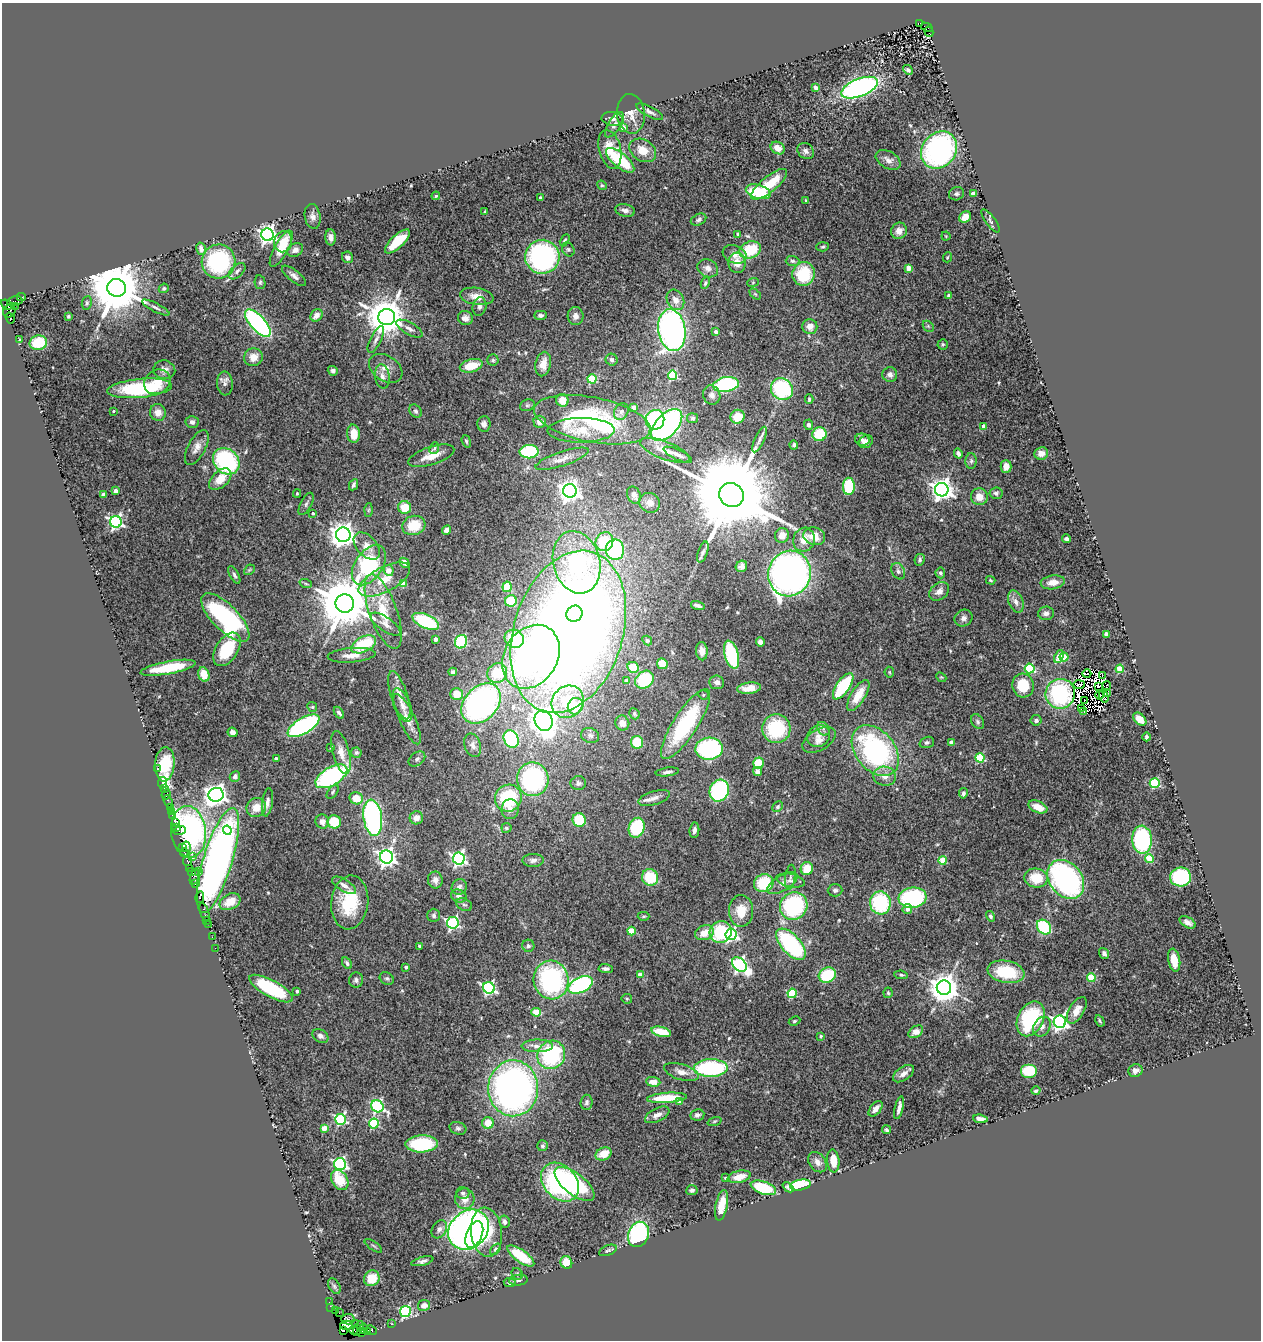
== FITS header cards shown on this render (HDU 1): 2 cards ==
NAXIS1  =                 1259
NAXIS2  =                 1338

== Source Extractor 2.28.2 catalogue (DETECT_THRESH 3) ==
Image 1259 x 1338 px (HDU 1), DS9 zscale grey, 1 PNG px = 1 image px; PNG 1263 x 1342 px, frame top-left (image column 1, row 1338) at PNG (2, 3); each listed source drawn as its Kron ellipse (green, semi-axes under 4 px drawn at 4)
Background 0.595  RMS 0.054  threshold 0.161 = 3 sigma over >= 5 px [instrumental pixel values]
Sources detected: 538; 5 with non-positive FLUX_AUTO (blend fragments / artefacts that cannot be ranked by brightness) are neither listed nor drawn; of the other 533, the 500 brightest by FLUX_AUTO listed and drawn (33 fainter detections omitted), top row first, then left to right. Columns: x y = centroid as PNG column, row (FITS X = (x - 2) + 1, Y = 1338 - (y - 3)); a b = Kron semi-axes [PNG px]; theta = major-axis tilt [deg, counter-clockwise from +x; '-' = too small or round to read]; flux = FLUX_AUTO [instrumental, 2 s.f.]
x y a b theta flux
920 24 4 3 - 320
927 27 6 3 -28 460
929 32 5 3 - 140
908 70 5 4 - 9.1
816 87 4 3 - 7.5
859 88 19 9 21 850
650 112 15 5 -28 14
631 114 20 14 -83 44
612 119 11 7 -8 14
614 125 14 6 58 16
623 128 4 4 - 34
778 148 7 6 - 31
610 149 20 11 -76 66
643 150 14 10 -33 54
939 150 20 16 51 650
806 151 9 7 -43 14
620 160 17 7 -39 210
888 160 13 8 -30 22
769 184 22 7 39 120
602 185 5 4 - 4.3
758 192 13 6 -16 170
973 193 4 3 - 31
956 194 8 6 22 9
436 196 4 3 - 3.8
540 198 3 3 - 10
806 201 3 3 - 5
625 210 10 6 -11 14
485 212 4 3 - 12
313 216 12 8 -80 19
965 217 6 5 - 34
699 220 8 5 25 9
990 221 14 5 -54 9.6
899 231 8 8 - 31
738 234 4 3 - 17
268 235 6 6 - 1800
946 236 4 4 - 3.7
331 237 8 5 -88 16
565 240 6 4 60 7.6
397 241 16 6 43 130
283 242 10 9 - 30
823 247 6 4 3 5.5
201 249 6 4 -78 20
281 249 20 6 61 70
568 249 7 6 - 7.7
295 250 8 6 33 16
750 250 11 8 22 140
735 254 12 9 -22 31
348 257 6 5 - 13
542 257 17 17 - 630
948 257 5 3 - 3.8
792 261 7 5 -3 7
219 262 17 16 - 380
737 263 10 9 - 42
708 268 10 8 -26 20
908 268 4 4 - 67
237 271 10 6 44 14
804 274 12 11 - 160
294 276 14 5 -38 16
260 282 7 5 -78 7.1
753 282 6 4 20 4.2
705 283 6 4 65 6.4
117 288 9 9 - 28000
164 288 5 4 - 5.9
755 294 6 4 -44 4.5
477 296 17 8 -8 41
949 296 4 3 - 19
21 297 4 2 - 42
675 300 11 8 -61 30
15 301 8 5 11 140
87 303 7 5 82 7.6
7 305 6 3 -39 20
15 307 3 2 - 64
480 307 9 7 77 11
156 308 15 4 -27 12
9 311 7 6 - 50
316 315 7 5 44 28
541 315 6 4 0 11
68 316 4 4 - 4.9
576 316 9 8 - 21
387 317 8 8 - 10000
10 318 6 3 -72 97
465 318 7 7 - 18
258 323 17 7 -48 670
810 326 7 7 - 24
928 326 6 4 -45 5.6
409 329 15 6 -30 17
672 330 21 13 -80 1600
716 332 4 3 - 21
376 339 15 5 63 15
20 340 3 3 - 5.7
38 343 9 7 13 120
943 344 5 5 - 6.1
253 357 9 9 - 36
493 360 5 5 - 6.4
612 360 6 6 - 9.4
543 364 12 7 78 43
471 366 11 6 14 77
386 368 18 12 -33 39
164 370 11 9 -13 21
333 371 5 4 - 9.7
673 375 5 4 - 260
890 375 7 7 - 15
382 376 12 7 -82 20
592 379 4 4 - 180
157 382 14 11 35 51
225 383 12 8 -85 16
726 384 13 7 9 440
140 388 32 9 6 310
782 389 11 10 - 320
712 395 10 8 -64 18
809 399 4 3 - 4.4
562 400 6 6 - 51
527 405 7 5 20 7.3
634 408 4 4 - 17
113 411 3 2 - 4.2
416 411 7 5 -49 7.4
158 412 8 8 - 27
621 412 9 7 59 12
738 417 7 7 - 65
693 418 5 5 - 6.7
592 420 59 22 -11 520
655 420 10 9 - 280
192 422 6 6 - 9.9
540 422 6 6 - 29
484 424 7 6 - 14
667 425 19 11 47 1000
809 425 5 4 - 9.3
983 426 4 3 - 15
581 430 33 12 1 88
353 434 9 6 -86 57
819 434 7 7 - 130
759 440 14 4 65 14
862 440 7 6 - 12
466 441 6 4 -71 5.9
866 442 7 6 - 16
794 445 4 4 - 8
197 447 19 9 62 29
434 448 6 4 67 6.4
665 450 26 9 -21 51
529 452 9 6 2 230
958 453 5 4 - 13
1041 453 7 6 - 21
678 455 16 5 -25 19
431 456 24 9 18 55
562 459 28 7 18 32
226 461 14 12 -44 400
971 461 8 5 88 8.3
1006 466 6 5 - 27
220 479 13 8 44 59
353 485 6 3 64 9
849 486 8 6 90 180
942 490 7 6 - 2700
116 491 4 4 - 33
570 491 7 6 - 2400
996 493 6 6 - 8.9
297 494 4 4 - 3.8
103 495 4 4 - 22
634 495 9 6 -65 20
731 495 13 11 -33 85000
979 497 8 8 - 41
650 503 11 9 -30 28
306 504 12 5 62 11
405 507 6 6 - 69
368 510 7 4 88 5.3
313 513 3 3 - 6.6
116 522 6 6 - 900
414 525 12 9 16 95
447 530 5 4 - 20
343 535 7 7 - 3200
782 535 7 7 - 31
814 536 11 8 -17 54
1067 539 4 3 - 14
804 540 12 11 - 51
604 542 10 8 57 140
367 546 16 10 -48 40
615 550 10 9 - 360
703 552 11 4 72 9.8
920 560 6 5 - 6.7
577 562 32 23 -75 810
404 563 5 4 - 23
369 565 22 13 56 370
741 566 6 5 - 14
249 570 6 4 43 4.4
389 570 5 5 - 34
898 571 9 6 -63 12
940 573 5 5 - 9
789 574 23 21 73 1900
234 575 10 4 -62 8.8
384 579 28 12 27 88
991 580 5 3 - 3.7
1053 582 12 7 8 35
306 584 6 4 -19 5.2
403 584 4 4 - 58
507 587 5 4 - 85
939 591 11 8 37 26
511 601 6 5 - 110
1016 602 12 7 -69 22
345 604 9 9 - 26000
698 605 7 3 -17 11
383 612 39 14 -71 130
1046 613 8 6 6 15
574 614 8 7 - 210
225 617 31 13 -45 590
963 618 9 8 - 17
426 621 14 6 -24 250
385 624 17 7 -34 24
568 632 83 54 72 6000
1106 634 4 4 - 39
436 639 4 3 - 23
514 639 10 8 -31 240
647 641 5 4 - 4.7
461 642 7 6 - 250
760 642 5 4 - 12
364 644 13 7 27 180
227 649 19 11 57 170
702 651 9 5 -86 25
352 655 24 7 4 38
732 655 14 7 -74 290
531 657 34 26 58 1300
1059 657 7 4 65 63
1064 657 4 4 - 96
662 664 5 5 - 48
633 667 6 5 - 70
168 668 28 6 10 140
1030 668 5 5 - 290
1120 669 4 4 - 120
453 672 4 4 - 7.9
889 672 5 5 - 4.6
497 673 10 9 - 120
204 674 7 5 -72 61
1087 674 4 2 - 4.5
1102 676 3 2 - 160
941 677 6 4 -41 5.3
644 680 10 8 42 170
626 681 3 3 - 6.3
717 682 7 7 - 17
1079 684 6 3 2 15
1023 685 12 11 - 110
843 686 15 6 56 260
1099 686 4 3 - 8.8
1107 686 4 2 - 3.9
749 688 12 5 6 39
457 694 6 6 - 46
1060 694 15 14 - 420
1107 694 3 2 - 9
399 695 25 8 -72 43
703 695 5 4 - 6.1
858 695 17 7 58 75
1099 695 4 2 - 14
1104 696 6 2 -66 4.8
1084 701 3 3 - 6.1
568 702 17 15 45 150
481 703 23 16 47 1000
402 705 18 8 -68 27
575 706 8 7 - 100
312 707 5 4 - 4.9
1081 709 3 2 - 7.2
1084 712 3 2 - 4.2
339 713 7 3 -57 10
634 714 5 5 - 6
407 719 27 8 -65 41
1140 719 8 5 -44 39
1036 720 5 5 - 10
543 721 10 8 -67 4100
978 722 8 6 -59 7.6
622 723 7 7 - 21
685 724 41 12 57 370
303 726 18 8 31 710
776 729 14 14 - 230
823 729 7 5 -53 11
232 732 5 4 - 14
590 736 9 7 -19 12
819 736 12 10 32 34
1146 737 4 4 - 6.6
511 739 9 7 -62 290
819 740 18 10 29 35
637 742 6 6 - 98
927 742 7 5 19 8
951 742 4 3 - 14
473 745 12 8 -73 16
331 747 3 3 - 6.2
709 749 14 11 3 440
875 751 28 19 -51 690
341 753 22 8 -75 43
356 753 5 5 - 8
980 758 4 4 - 200
276 759 4 3 - 27
417 759 9 6 37 11
758 763 5 5 - 93
165 764 17 9 85 150
157 768 3 2 - 13
757 771 5 4 - 17
667 772 12 4 7 12
235 776 6 5 - 9.3
331 776 18 9 31 560
885 776 11 9 -10 31
533 779 17 15 -87 520
162 783 6 4 86 1300
578 783 8 7 - 11
1155 783 5 5 - 270
164 789 3 3 - 86
719 791 11 9 65 480
333 792 8 4 54 6.1
963 793 5 4 - 9.5
166 794 5 4 - 29
216 795 7 7 - 2800
356 798 7 6 - 55
508 798 14 13 - 280
654 798 16 7 17 24
168 801 6 3 -70 78
267 802 14 5 82 16
170 807 3 3 - 56
256 807 10 9 - 40
777 807 6 4 46 7.3
1038 807 10 5 -23 45
510 809 10 8 85 27
171 811 4 3 - 110
172 815 3 3 - 190
373 818 18 9 -82 700
416 818 6 6 - 27
579 820 7 6 - 130
322 822 7 6 - 20
334 822 7 6 - 110
176 823 3 3 - 100
177 828 3 3 - 74
506 828 5 5 - 7.4
637 828 10 7 74 200
180 830 6 3 16 150
227 830 5 4 - 110
694 830 7 5 82 14
189 832 26 17 -83 1200
1142 840 14 10 -87 460
186 847 5 3 - 140
183 848 4 3 - 80
184 852 4 2 - 36
192 856 3 3 - 35
387 857 6 6 - 1800
459 858 6 6 - 920
1149 859 4 4 - 120
218 860 54 14 73 2100
533 860 10 6 1 15
943 860 4 4 - 110
187 861 5 3 - 130
189 868 3 2 - 55
807 869 6 6 - 63
192 871 4 3 - 53
198 871 2 2 - 28
194 877 8 4 74 140
650 877 8 8 - 120
790 877 12 5 82 13
1181 877 10 9 - 300
1036 878 12 9 -6 96
1066 879 21 16 -51 790
435 880 8 7 - 19
790 881 14 6 -12 19
764 883 10 9 - 160
782 883 17 7 31 29
196 884 3 3 - 30
344 885 14 6 -32 22
459 887 8 7 - 15
835 890 7 6 - 9.1
459 896 8 6 -20 12
200 897 6 3 79 65
913 898 14 10 6 400
230 902 11 7 27 53
350 902 27 18 83 180
880 903 11 10 - 270
464 905 8 6 -27 9.8
794 906 14 13 - 400
907 909 5 4 - 18
741 911 16 12 89 77
205 912 9 3 -71 56
434 915 7 6 - 9.9
644 916 6 4 1 5.2
990 916 5 4 - 7.1
206 920 3 2 - 50
1188 922 9 5 -27 17
453 923 6 6 - 560
208 924 2 2 - 28
1044 927 8 6 -47 270
632 931 4 4 - 110
721 932 11 10 - 240
704 933 9 7 20 54
731 934 6 5 - 610
212 937 2 2 - 18
791 944 19 9 -48 450
420 946 4 3 - 15
528 946 6 6 - 8.3
215 948 2 2 - 24
1104 953 5 5 - 9.9
1174 960 12 6 -80 54
347 963 6 4 -58 8.8
739 965 8 6 -42 920
406 967 3 3 - 9
606 969 7 4 -2 10
1006 972 18 11 -10 180
640 975 4 4 - 39
827 975 9 7 27 170
901 975 7 4 -7 6.1
1091 977 4 4 - 160
387 978 7 6 - 7.9
356 980 7 7 - 11
551 980 19 17 -79 530
580 985 13 7 24 440
489 988 6 5 - 640
944 988 7 7 - 5800
271 989 24 8 -29 250
297 991 3 3 - 6.8
792 993 4 4 - 170
888 993 5 4 - 4.9
627 999 5 5 - 4.8
1077 1010 15 7 59 38
536 1012 5 4 - 76
1031 1019 18 12 64 310
794 1021 6 4 26 4.8
1100 1021 6 3 -61 5.1
1060 1022 6 6 - 1200
1042 1027 10 8 58 20
661 1032 10 5 -14 83
916 1032 8 5 34 34
320 1036 8 6 -31 13
821 1036 4 3 - 5.6
537 1046 16 6 0 27
551 1055 14 13 - 370
711 1068 17 9 0 390
1029 1071 8 7 - 110
1135 1071 7 6 - 19
681 1072 18 7 -17 30
903 1074 12 6 35 21
653 1082 7 5 -7 35
513 1088 28 25 89 1600
1036 1091 4 3 - 7.2
667 1098 20 5 4 130
680 1101 4 4 - 29
587 1102 7 6 - 10
377 1106 6 5 - 610
899 1108 11 3 77 16
875 1109 9 5 50 23
657 1115 13 6 26 21
697 1115 7 5 10 11
340 1119 5 5 - 410
980 1119 7 4 -6 15
714 1121 7 3 19 4.4
488 1123 6 6 - 53
374 1124 5 5 - 220
324 1128 4 4 - 53
458 1128 8 6 -18 9.2
886 1130 4 4 - 6.2
421 1144 16 8 2 230
542 1146 5 5 - 7.4
604 1154 8 6 26 54
833 1161 11 6 -84 54
817 1162 11 8 -53 21
340 1164 6 6 - 760
739 1177 12 6 12 40
725 1178 3 3 - 5.4
340 1180 11 7 -60 82
560 1182 22 16 -47 540
575 1184 24 10 -38 290
800 1185 10 5 11 190
788 1187 6 3 -39 8.8
763 1188 13 6 -18 170
692 1190 5 5 - 8.6
463 1193 6 6 - 7.3
465 1199 10 9 - 33
722 1205 15 6 78 54
505 1222 6 5 - 12
439 1229 10 7 60 16
469 1230 22 18 43 1900
486 1232 24 15 -84 250
474 1234 14 7 67 630
638 1234 13 10 68 420
373 1246 10 2 -35 4.5
495 1249 6 4 47 5.7
608 1250 9 5 22 7.6
521 1256 16 6 -36 140
422 1261 11 4 15 11
566 1262 6 6 - 70
517 1274 6 5 - 5.1
372 1278 8 7 - 60
518 1280 9 5 7 10
510 1283 6 4 -8 8.8
334 1286 8 5 -60 7.6
329 1302 2 2 - 7.7
424 1305 6 5 - 22
331 1308 4 2 - 64
335 1311 2 2 - 38
405 1311 5 5 - 550
339 1313 2 2 - 7.5
348 1319 7 5 4 210
355 1323 3 2 - 59
391 1324 2 2 - 15
347 1325 6 4 -3 5700
358 1328 8 2 64 32
364 1329 5 3 - 42
344 1330 3 3 - 220
354 1330 4 3 - 62
372 1330 5 3 - 89
368 1331 3 3 - 55
362 1332 4 4 - 55
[33 fainter detections neither listed nor drawn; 5 non-positive-flux detections neither listed nor drawn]